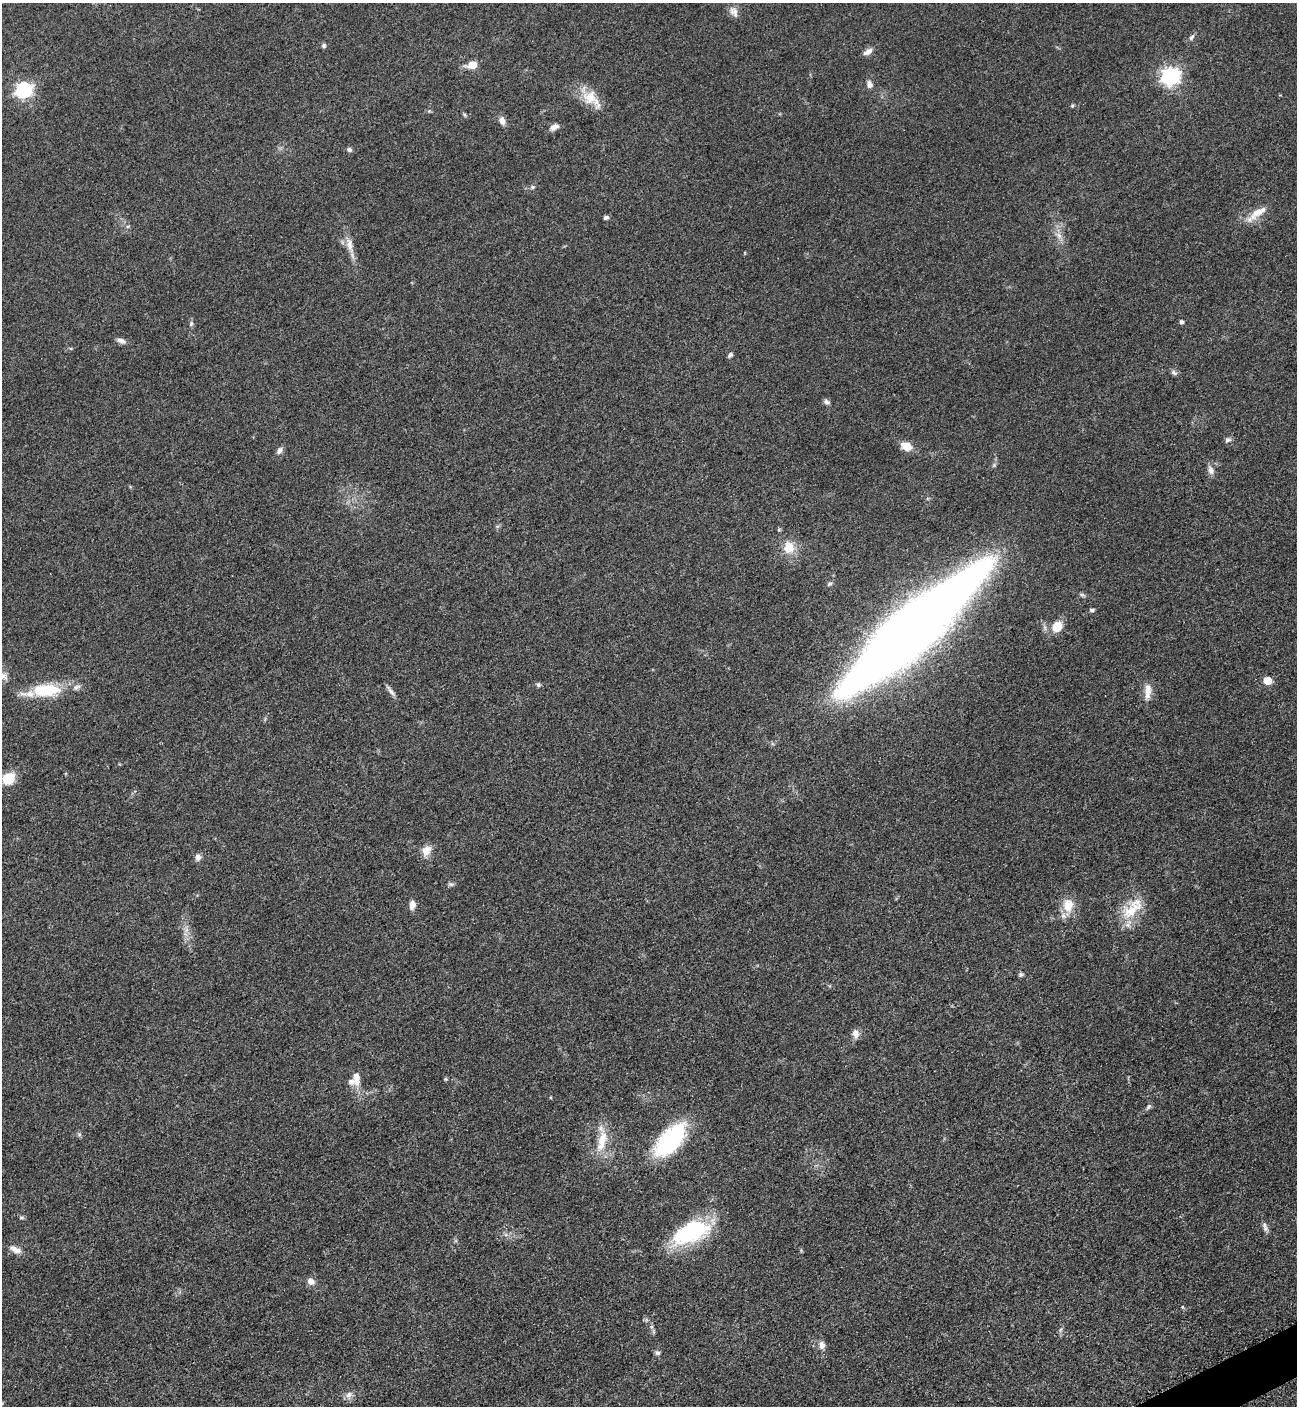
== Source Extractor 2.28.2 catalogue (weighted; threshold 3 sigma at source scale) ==
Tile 6 of 4 x 4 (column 2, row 2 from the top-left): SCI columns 1593-2887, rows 2876-4279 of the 5668 x 5702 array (HDU 1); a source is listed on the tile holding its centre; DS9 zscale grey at full resolution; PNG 1299 x 1408 px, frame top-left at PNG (2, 3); no overlay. Shown black and unused: <1% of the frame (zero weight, under 3 of 5 exposures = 4% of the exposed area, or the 3 px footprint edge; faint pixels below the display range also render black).
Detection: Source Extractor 2.28.2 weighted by HDU 2 'WHT'; one run over the whole footprint, this tile lists its part. Background 0.0524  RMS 0.006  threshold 0.0272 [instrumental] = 3 sigma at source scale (4.5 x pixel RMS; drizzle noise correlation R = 1.50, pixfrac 1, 0.05/0.05 arcsec/px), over >= 5 px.
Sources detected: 69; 2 inside a brighter listed object's ellipse — not listed separately; the other 67 listed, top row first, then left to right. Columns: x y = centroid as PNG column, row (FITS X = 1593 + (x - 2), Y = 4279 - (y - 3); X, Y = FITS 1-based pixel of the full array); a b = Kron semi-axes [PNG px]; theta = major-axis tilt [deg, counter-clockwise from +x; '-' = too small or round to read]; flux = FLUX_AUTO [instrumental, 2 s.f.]
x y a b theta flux
734 12 15 10 -59 3.6
1191 37 9 5 52 1.7
324 46 6 6 - 1.2
868 52 12 6 30 3.2
472 65 6 5 - 17
1170 76 7 7 - 240
869 84 9 7 -72 2.8
24 90 7 6 - 150
591 99 31 16 -44 13
1072 106 5 4 - 0.75
464 115 7 4 -70 0.84
502 121 10 7 -66 3.4
554 127 11 7 27 3.1
349 150 6 5 - 1.4
533 187 6 5 - 1.1
1257 212 23 11 32 9.2
606 217 6 4 22 1.4
1059 235 10 6 -63 3.1
350 245 22 9 -77 6.4
1181 322 5 4 - 1.6
191 324 7 5 68 1.2
121 341 13 6 -19 2.5
730 355 7 5 51 1.3
1174 373 9 6 -29 1.5
826 402 8 6 -33 1.8
1228 440 9 6 7 1.7
906 446 13 9 -26 7.6
280 450 10 7 66 2.2
1211 470 11 8 -75 3.2
779 530 6 4 -18 0.69
789 547 14 12 89 10
830 584 8 5 37 1.1
1082 595 7 4 -18 1.1
1092 610 6 4 6 1.2
1057 626 15 12 53 8.6
912 629 147 31 42 1100
3 676 13 9 -28 4
1267 681 5 5 - 15
538 685 6 5 - 1.1
46 690 40 17 2 26
391 691 18 4 -54 2.3
1147 691 20 8 86 6.1
8 778 13 10 36 14
426 851 15 11 60 5.7
198 857 8 7 - 2.8
451 884 8 5 0 1.3
412 905 10 6 85 4
1068 905 19 15 88 10
1133 908 38 16 47 18
186 930 7 4 71 1.8
1021 975 6 6 - 1.1
855 1034 12 8 -81 3.4
356 1078 19 9 -87 6
1149 1106 8 6 46 1.4
79 1134 6 5 - 1
670 1140 41 19 48 58
602 1141 34 12 75 13
21 1217 8 3 19 0.82
1265 1229 8 7 - 2.1
691 1232 41 20 23 56
15 1250 16 7 -28 4.3
311 1281 10 8 -31 3.2
652 1327 7 4 90 1.2
1060 1330 7 4 71 1
822 1345 11 8 -83 3.1
657 1353 7 6 - 1.5
349 1395 10 8 31 2.9
Isophote crosses this tile's border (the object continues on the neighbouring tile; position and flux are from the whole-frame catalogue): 1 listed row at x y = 3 676